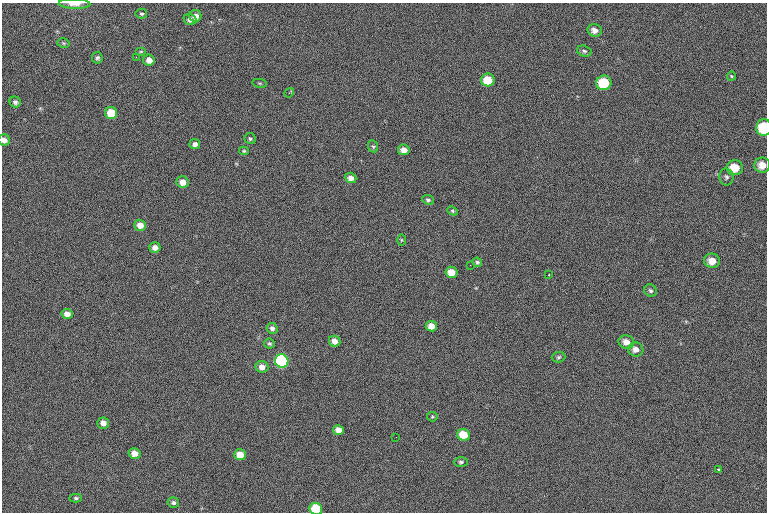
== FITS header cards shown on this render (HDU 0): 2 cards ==
NAXIS1  =                  765 /fastest changing axis
NAXIS2  =                  510 /next to fastest changing axis

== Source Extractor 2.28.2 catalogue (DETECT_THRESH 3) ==
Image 765 x 510 px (HDU 0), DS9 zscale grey, 1 PNG px = 1 image px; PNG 769 x 514 px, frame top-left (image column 1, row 510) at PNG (2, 3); each listed source drawn as its Kron ellipse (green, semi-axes under 4 px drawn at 4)
Background 208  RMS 9.2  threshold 27.5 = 3 sigma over >= 5 px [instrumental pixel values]
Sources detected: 63; all 63 listed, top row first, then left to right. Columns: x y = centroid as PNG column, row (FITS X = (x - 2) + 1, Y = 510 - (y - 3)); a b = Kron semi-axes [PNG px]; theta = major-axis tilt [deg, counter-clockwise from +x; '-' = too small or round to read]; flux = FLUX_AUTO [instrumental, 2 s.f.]
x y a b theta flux
74 4 16 5 -2 3900
141 14 6 5 - 1000
195 16 6 6 - 3300
190 19 7 5 -20 2600
595 30 7 6 - 3300
63 43 6 4 -13 810
141 51 5 3 - 650
584 51 7 5 -17 1300
136 57 3 2 - 510
97 58 5 5 - 1400
149 60 6 5 - 3700
731 76 5 4 - 650
488 80 7 6 - 14000
260 83 7 4 -8 780
604 83 7 7 - 26000
289 93 5 3 - 1200
15 102 6 5 - 1700
111 113 6 6 - 17000
764 127 8 7 - 24000
250 139 6 5 - 1100
4 140 6 5 - 3100
195 144 5 5 - 2300
373 146 6 5 - 950
404 150 6 5 - 4200
244 151 5 4 - 840
762 165 8 7 - 6200
735 168 8 7 - 12000
726 177 8 7 - 1900
351 178 6 5 - 2900
182 182 6 5 - 5300
428 200 6 4 -23 1100
452 211 5 4 - 820
140 225 6 5 - 5400
401 240 5 3 - 600
155 247 5 5 - 3700
712 261 8 7 - 6500
477 262 5 4 - 1000
470 265 2 2 - 270
451 272 6 5 - 7800
549 275 2 2 - 440
650 291 6 6 - 1500
67 314 5 5 - 4000
431 326 5 5 - 5700
272 328 6 5 - 2000
335 341 6 5 - 4500
626 342 8 7 - 4500
269 343 5 5 - 1000
636 349 7 7 - 4200
559 357 7 5 2 1200
282 361 7 6 - 120000
262 367 6 5 - 4100
432 417 5 4 - 760
103 423 6 5 - 3700
338 430 5 5 - 4900
463 435 6 6 - 12000
396 437 2 2 - 430
134 453 6 5 - 5600
240 455 6 5 - 8400
461 462 7 5 -1 1200
718 469 3 2 - 730
76 498 6 4 -1 930
173 503 6 5 - 1500
316 509 6 6 - 25000
At the frame edge (FLAGS 8, measured only in part): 5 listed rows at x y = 74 4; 764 127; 4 140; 762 165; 316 509